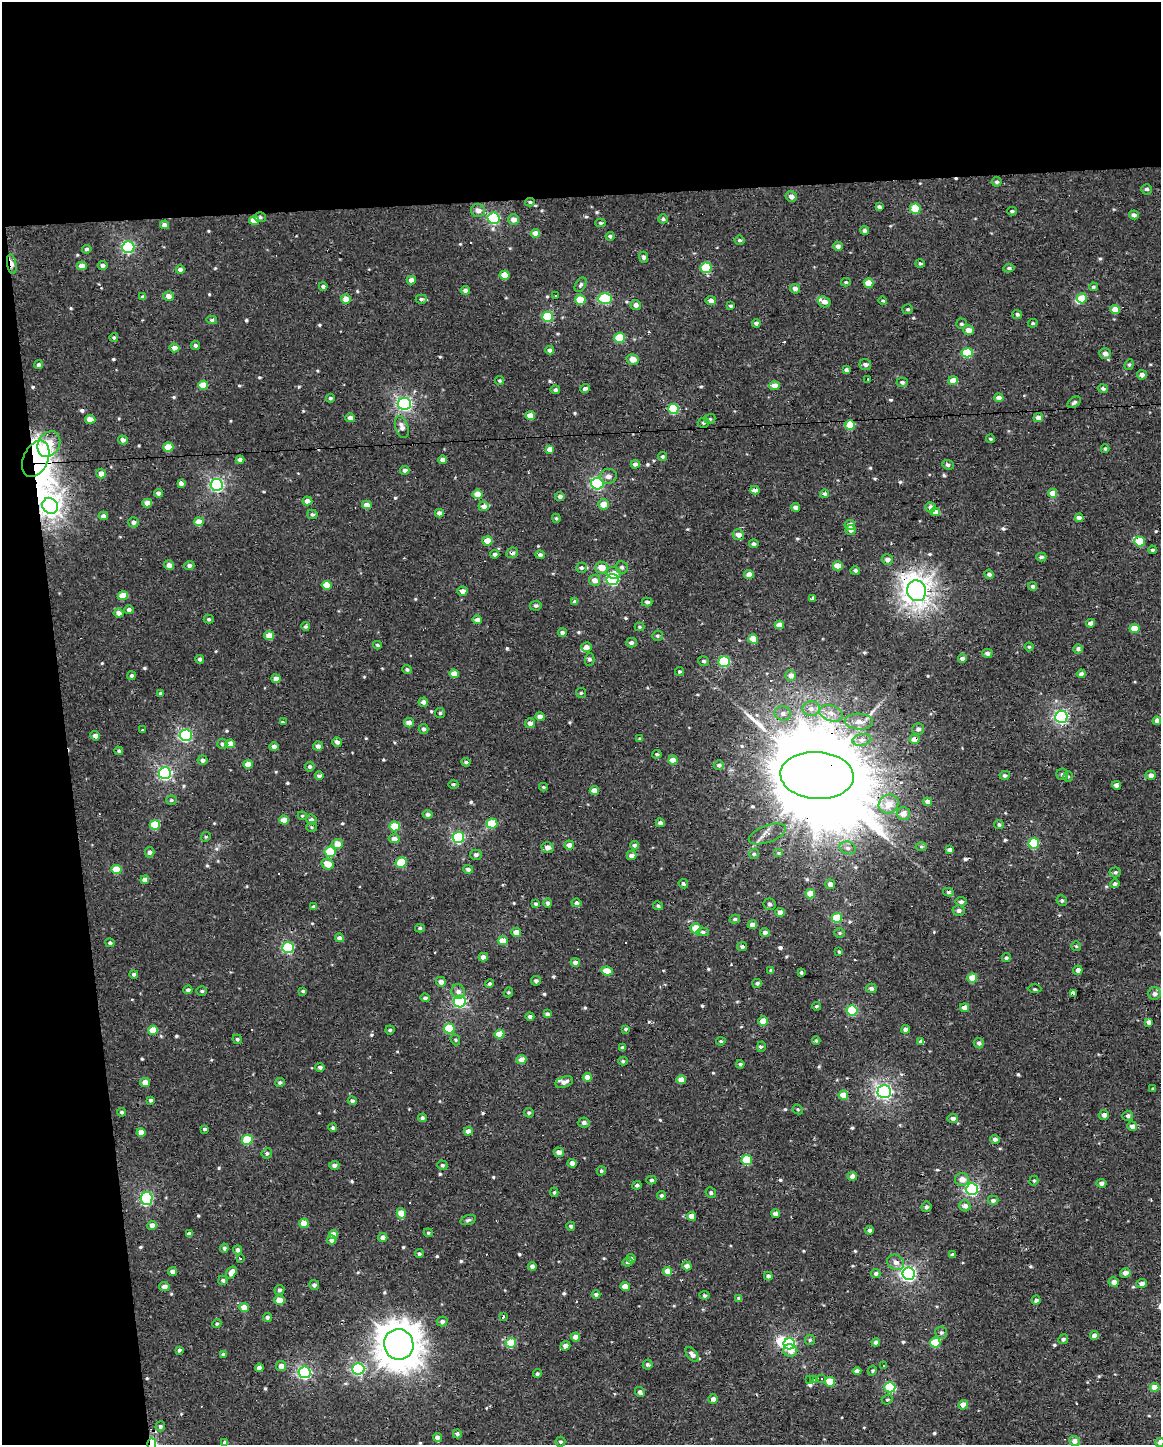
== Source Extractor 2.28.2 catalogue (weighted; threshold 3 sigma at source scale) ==
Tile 1 of 4 x 3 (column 1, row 1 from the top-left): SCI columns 1-1159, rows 2897-4339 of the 4636 x 4388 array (HDU 1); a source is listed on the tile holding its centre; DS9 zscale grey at full resolution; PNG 1163 x 1447 px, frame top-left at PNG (2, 2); each listed source drawn as its Kron ellipse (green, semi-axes under 4 px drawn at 4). Shown black and unused: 19% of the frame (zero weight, under 2 of 3 exposures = <1% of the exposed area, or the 3 px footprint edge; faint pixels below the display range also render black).
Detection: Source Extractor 2.28.2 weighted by HDU 2 'WHT'; one run over the whole footprint, this tile lists its part. Background -0.00111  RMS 0.003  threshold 0.0136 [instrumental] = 3 sigma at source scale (4.5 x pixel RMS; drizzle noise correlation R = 1.50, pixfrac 1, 0.0396/0.0396 arcsec/px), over >= 5 px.
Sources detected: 629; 1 inside a brighter object's white glare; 21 cosmic-ray / hot-pixel residue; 2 long thin detections or spike segments (spike, bleed or trail) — neither listed nor drawn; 7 inside a brighter listed object's ellipse — not listed separately; of the other 598, all 500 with FLUX_AUTO >= 0.391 (the completeness limit of this list) listed and drawn (98 fainter detections not listed), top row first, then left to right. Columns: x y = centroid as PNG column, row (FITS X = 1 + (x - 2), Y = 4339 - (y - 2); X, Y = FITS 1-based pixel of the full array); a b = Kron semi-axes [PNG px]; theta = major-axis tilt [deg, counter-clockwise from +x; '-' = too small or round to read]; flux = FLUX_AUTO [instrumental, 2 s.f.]
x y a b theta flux
997 182 5 5 - 0.58
1147 189 5 5 - 0.76
791 196 5 5 - 1.6
530 202 5 4 - 0.43
879 207 4 3 - 0.71
915 209 5 5 - 8.6
478 210 7 6 - 1.8
1012 211 4 3 - 0.42
1134 215 5 4 - 1.1
260 217 6 5 - 0.49
494 218 6 5 - 33
663 219 5 4 - 0.59
254 220 5 4 - 4.2
513 220 5 5 - 1.7
600 223 5 4 - 0.59
165 225 4 4 - 1.2
864 230 4 4 - 0.94
536 233 4 4 - 2.3
610 236 4 4 - 0.58
739 240 5 4 - 0.54
838 246 4 4 - 1.1
128 247 6 6 - 37
87 249 5 4 - 0.59
644 257 5 4 - 0.65
920 263 5 4 - 0.56
12 264 10 4 -80 2.3
103 265 5 4 - 0.9
82 266 5 4 - 2.4
706 268 5 5 - 12
1009 268 5 4 - 0.59
180 270 4 4 - 1.3
505 275 5 4 - 5.2
411 280 5 4 - 1.7
846 282 5 4 - 0.46
869 283 5 4 - 4.4
581 285 8 5 58 0.66
323 286 4 4 - 0.83
1093 287 4 4 - 0.59
795 289 5 4 - 1.2
465 290 4 4 - 1.1
555 295 3 3 - 1.2
169 296 5 5 - 1.8
143 297 4 4 - 0.82
605 298 7 5 4 17
1082 298 5 5 - 6.4
346 299 5 5 - 2.9
421 299 5 4 - 0.63
580 300 5 5 - 7.3
883 300 4 3 - 0.41
711 301 5 4 - 1.5
824 302 6 5 - 1.5
636 305 5 5 - 1.3
730 306 4 3 - 0.48
908 309 5 5 - 0.53
1115 309 4 4 - 3.7
1017 314 5 4 - 0.65
548 317 5 5 - 13
212 320 5 4 - 0.53
756 323 4 4 - 0.85
1033 323 5 4 - 0.44
961 324 5 5 - 0.56
969 330 5 4 - 2
114 337 4 4 - 0.46
619 338 5 5 - 9.3
195 345 5 4 - 0.74
174 348 5 4 - 2
550 350 4 4 - 1.1
967 353 5 5 - 11
1105 353 6 5 - 1.5
633 359 6 5 - 2.7
865 364 6 5 - 0.8
1129 364 5 4 - 0.42
38 365 4 4 - 0.77
846 370 4 3 - 0.85
1142 375 5 4 - 1.2
868 379 3 3 - 2.7
499 381 4 4 - 0.4
953 381 5 4 - 3.5
902 382 5 4 - 0.67
203 385 5 4 - 5.1
774 386 5 4 - 2.6
1103 388 5 4 - 0.94
585 389 5 4 - 1
555 390 4 4 - 0.71
330 398 4 4 - 0.49
999 398 4 4 - 2.1
1074 402 7 4 34 0.75
405 404 6 6 - 58
673 409 5 5 - 16
530 416 5 4 - 3.5
350 418 5 4 - 1.6
1038 418 5 4 - 1.7
90 419 5 4 - 3.3
710 419 6 4 20 0.51
704 423 6 5 - 0.55
850 425 5 5 - 5.1
402 427 11 6 -73 1.7
990 439 4 4 - 0.48
123 440 5 4 - 1.2
49 444 13 10 59 4.5
168 447 5 4 - 5.3
550 449 4 4 - 3.6
1105 449 4 3 - 0.41
662 457 4 4 - 0.55
36 459 19 12 66 71
240 460 4 4 - 1.7
442 460 4 4 - 1.3
635 464 4 4 - 1.3
948 465 6 4 -21 0.62
405 470 5 4 - 1.1
101 473 5 5 - 2.2
608 476 8 7 - 1.5
181 483 4 4 - 1.1
597 484 6 5 - 37
217 485 6 6 - 47
755 490 4 4 - 2.2
158 493 4 4 - 1.4
1053 493 4 4 - 3.4
478 494 5 4 - 3.9
825 494 4 4 - 0.62
560 496 5 4 - 1
307 501 5 4 - 2
147 503 5 4 - 2.6
604 504 5 5 - 3.5
367 505 5 4 - 2.6
50 506 8 7 - 150
484 506 5 5 - 1.8
795 507 4 4 - 1.3
931 507 5 5 - 1.6
935 512 5 4 - 2.7
439 513 4 4 - 1.4
312 514 5 4 - 0.62
103 516 5 4 - 1.4
556 518 5 4 - 0.51
1079 518 4 4 - 1.8
133 522 5 5 - 1
199 522 5 4 - 4
850 525 5 5 - 2.3
851 530 5 5 - 1.1
738 535 6 5 - 2
487 541 5 4 - 4.2
1139 541 5 5 - 9.2
754 544 5 4 - 0.7
1152 550 4 4 - 0.62
512 553 6 5 - 1
495 554 4 4 - 1
540 555 4 4 - 0.89
1041 557 5 4 - 0.68
887 559 5 5 - 1.5
169 565 5 5 - 1.7
189 565 5 4 - 0.97
838 566 5 4 - 4
622 567 6 6 - 0.77
581 568 5 5 - 0.66
601 568 6 6 - 3.4
855 571 5 4 - 0.93
614 573 7 6 - 1.9
749 574 5 4 - 2.7
989 574 5 4 - 1.1
612 579 6 5 - 27
595 580 5 5 - 1.9
326 585 5 4 - 4.9
1032 586 4 4 - 0.69
462 591 5 4 - 1.5
917 591 10 9 - 250
123 596 5 4 - 4.9
813 598 3 3 - 1.5
575 602 4 4 - 0.97
647 602 5 4 - 0.8
536 606 6 5 - 0.76
129 610 5 4 - 0.75
119 613 5 4 - 1.7
209 619 5 4 - 0.48
477 620 4 4 - 1.5
1091 623 4 4 - 1.3
779 625 4 4 - 2.3
305 626 4 4 - 0.52
640 627 5 4 - 0.42
1134 628 5 4 - 3.6
562 633 4 4 - 0.95
269 636 5 4 - 3.2
657 636 5 5 - 0.51
753 639 5 4 - 6.1
631 643 5 4 - 0.93
377 645 4 3 - 0.45
586 647 5 4 - 1.6
1029 647 4 4 - 0.4
1078 649 5 4 - 1
987 653 5 4 - 1
962 658 4 4 - 1.2
200 659 4 4 - 0.74
590 659 7 5 88 0.68
704 661 5 4 - 0.52
724 662 5 5 - 17
407 669 5 4 - 0.56
680 671 5 4 - 0.46
454 674 5 4 - 3.3
1081 674 4 4 - 1
132 676 4 4 - 0.72
791 676 5 5 - 1.8
276 679 4 4 - 2.2
161 693 4 4 - 0.59
581 693 5 5 - 0.44
423 702 4 4 - 1.2
811 709 8 7 - 1.7
440 713 5 5 - 0.48
783 713 8 7 - 1.3
831 713 12 8 -19 2.5
540 716 5 4 - 1.4
1061 717 6 6 - 51
1157 721 4 4 - 1.7
283 722 3 3 - 0.9
859 722 14 8 -4 3.1
409 723 5 5 - 1.8
530 723 5 4 - 1.5
424 729 5 5 - 0.77
918 729 6 5 - 1.1
143 730 3 3 - 0.63
186 735 6 6 - 40
95 736 5 4 - 1.1
640 739 4 3 - 0.4
914 739 5 4 - 3.1
862 740 9 5 11 1.6
337 742 5 4 - 1.1
222 744 5 5 - 0.79
230 744 5 4 - 3.6
318 746 5 4 - 1.2
274 747 4 4 - 1.2
119 751 4 4 - 0.63
657 754 4 4 - 0.57
202 760 5 5 - 1.1
673 760 4 4 - 3.1
466 762 4 4 - 0.58
248 764 5 4 - 3.7
719 765 5 4 - 0.71
310 767 5 4 - 0.69
165 773 6 6 - 48
1062 774 6 5 - 0.77
319 775 4 3 - 1.2
817 775 37 23 -4 11000
1005 775 5 4 - 0.59
1151 775 5 4 - 1.6
1068 776 5 5 - 0.45
453 784 5 3 - 0.48
1116 785 4 4 - 1.4
543 787 4 3 - 0.4
594 791 4 4 - 2.8
171 800 5 4 - 0.5
927 802 5 4 - 1.6
889 804 10 9 - 4
903 813 7 6 - 2.3
428 814 5 4 - 0.93
302 816 4 4 - 0.39
284 820 5 4 - 3.8
311 820 5 5 - 1
660 823 4 4 - 0.96
492 824 5 5 - 8.3
155 825 5 5 - 10
999 825 5 4 - 0.58
395 826 5 5 - 10
311 827 5 5 - 0.43
767 834 19 8 20 2.2
206 837 5 4 - 0.39
458 837 6 5 - 31
394 839 5 4 - 1.9
1034 843 5 5 - 17
337 844 5 5 - 3.2
569 845 5 4 - 1.7
634 845 4 4 - 0.67
921 846 5 3 - 0.45
547 847 6 5 - 1.8
848 848 8 6 -16 1.1
949 849 4 3 - 0.93
149 852 5 5 - 0.95
330 852 5 5 - 11
779 853 5 4 - 0.43
754 854 5 5 - 0.6
476 855 6 5 - 0.86
631 855 5 4 - 1.5
401 863 5 5 - 9.8
328 864 6 5 - 3.5
116 869 5 4 - 6.6
468 869 5 4 - 1.1
1115 872 5 5 - 0.69
145 880 4 4 - 1.9
683 884 5 4 - 0.68
830 884 5 4 - 1.3
1115 884 5 4 - 0.81
948 892 5 4 - 0.49
810 894 4 4 - 4.7
1062 901 5 5 - 0.61
961 902 5 4 - 0.77
548 903 4 4 - 0.8
576 903 5 4 - 0.88
536 904 4 3 - 0.54
770 904 6 6 - 0.77
658 906 5 4 - 0.54
314 907 4 4 - 0.63
959 910 6 5 - 0.84
780 912 4 4 - 2.5
837 918 5 5 - 10
735 919 5 4 - 0.59
752 925 4 4 - 1.8
420 928 5 4 - 0.51
696 928 5 5 - 6.2
516 932 5 4 - 2.5
703 932 6 4 -2 0.66
765 932 5 4 - 0.95
840 933 5 5 - 0.4
339 938 4 4 - 1.1
503 941 5 4 - 3.9
110 943 4 4 - 0.62
1076 946 5 5 - 0.4
742 947 5 4 - 0.72
288 948 6 5 - 25
839 952 4 4 - 0.4
483 957 4 4 - 1.7
1006 958 4 4 - 0.58
575 962 4 4 - 1.3
771 970 4 4 - 0.68
1078 970 5 4 - 1.3
607 971 6 4 -10 5.4
801 973 3 3 - 0.51
134 974 4 4 - 0.66
972 978 5 5 - 4.5
536 981 5 5 - 0.8
441 982 5 4 - 1.3
757 983 5 4 - 0.67
490 984 4 4 - 0.75
871 988 5 4 - 1.1
1035 989 7 3 -1 0.51
188 990 4 4 - 0.87
202 991 5 4 - 0.52
303 991 4 3 - 0.47
458 992 7 6 - 1.3
508 992 5 4 - 0.44
1073 994 3 3 - 55
1154 994 6 6 - 0.93
425 998 4 4 - 0.72
460 1001 6 6 - 35
816 1006 4 3 - 0.46
965 1007 4 4 - 1.8
852 1010 5 5 - 15
547 1014 4 4 - 0.88
530 1016 4 4 - 0.72
763 1021 4 4 - 3.6
1149 1022 4 4 - 1.2
449 1028 5 5 - 11
625 1029 4 4 - 0.43
906 1029 4 3 - 1.5
153 1030 5 4 - 4.9
390 1030 4 4 - 0.51
499 1034 5 4 - 4.6
237 1039 5 4 - 0.59
455 1040 5 4 - 0.43
816 1040 4 3 - 0.4
721 1041 5 4 - 0.46
921 1041 4 3 - 1.2
979 1043 5 5 - 0.76
761 1047 5 3 - 0.43
622 1048 4 4 - 0.81
521 1060 5 4 - 2.6
623 1061 4 4 - 0.46
740 1064 4 4 - 0.55
320 1067 4 4 - 0.82
587 1077 4 4 - 2.5
681 1080 5 4 - 3.1
145 1082 5 4 - 2.4
280 1082 5 4 - 0.6
564 1082 9 5 18 1.3
1153 1089 4 3 - 0.39
884 1092 7 6 - 75
843 1095 5 4 - 4.6
151 1100 4 4 - 0.58
352 1101 4 4 - 0.82
798 1109 5 4 - 0.41
122 1112 4 4 - 0.52
529 1113 5 4 - 0.57
1104 1115 5 5 - 1.4
1128 1116 5 5 - 0.76
422 1118 4 4 - 0.8
953 1118 5 4 - 1
584 1123 6 5 - 0.97
1132 1126 5 4 - 1.4
333 1128 4 4 - 0.64
204 1129 4 3 - 3
468 1131 4 4 - 1.8
141 1132 4 4 - 2.8
995 1139 4 4 - 0.95
247 1140 5 5 - 14
559 1152 5 4 - 1.9
267 1153 5 5 - 0.55
747 1160 5 5 - 10
572 1163 4 4 - 1.4
334 1165 5 4 - 0.98
442 1165 5 4 - 0.61
601 1171 4 4 - 0.43
852 1176 5 4 - 1.7
962 1179 7 6 - 2.2
651 1180 5 4 - 0.56
1034 1181 5 4 - 0.39
1102 1183 5 4 - 1.2
637 1185 5 4 - 0.61
972 1189 6 6 - 41
554 1192 4 4 - 0.44
711 1193 5 5 - 0.61
661 1195 4 4 - 0.61
147 1198 6 6 - 32
993 1200 5 4 - 0.8
965 1206 5 5 - 1.3
926 1207 5 5 - 0.75
401 1213 5 4 - 3.9
775 1214 4 3 - 1.4
691 1216 4 4 - 2.5
468 1220 8 4 15 0.62
304 1223 4 4 - 5
152 1225 5 4 - 1.9
571 1226 4 4 - 0.76
870 1230 4 4 - 0.85
428 1233 4 4 - 0.39
189 1234 4 4 - 1.2
333 1234 5 4 - 2.3
383 1237 4 4 - 1.2
332 1240 5 4 - 1.4
224 1248 4 4 - 0.7
238 1250 4 4 - 0.98
419 1254 4 4 - 0.56
952 1255 4 3 - 0.97
631 1258 4 4 - 0.63
240 1259 3 3 - 0.99
628 1262 5 4 - 0.61
896 1262 9 7 -32 1.6
532 1266 4 4 - 0.98
687 1266 5 4 - 1.6
172 1271 4 4 - 1.4
667 1271 4 4 - 3.4
231 1272 6 4 54 2.8
876 1273 5 4 - 0.69
1125 1273 5 4 - 1.3
909 1274 6 6 - 72
768 1276 4 4 - 0.92
223 1280 5 4 - 0.58
1114 1282 5 4 - 1.7
1142 1284 5 4 - 1.5
314 1285 5 5 - 0.8
625 1286 4 4 - 2.8
164 1287 5 4 - 1.4
279 1290 5 5 - 0.7
596 1294 4 4 - 0.87
704 1295 5 4 - 0.66
739 1299 4 4 - 1
279 1300 5 5 - 3.7
1036 1300 4 4 - 0.9
244 1308 5 4 - 3.6
503 1316 3 3 - 0.62
267 1317 4 4 - 0.69
442 1321 5 5 - 0.91
217 1323 5 4 - 0.51
941 1332 6 6 - 0.77
1094 1336 4 4 - 1.6
576 1337 4 4 - 2.2
1063 1339 5 4 - 0.86
810 1340 5 5 - 0.45
876 1342 4 4 - 1.3
935 1342 5 5 - 9
511 1343 5 5 - 8.4
399 1344 15 14 - 620
789 1344 6 5 - 38
565 1346 5 4 - 1.6
179 1350 4 3 - 0.63
790 1351 7 6 - 2.3
223 1354 4 4 - 0.55
692 1355 9 5 -52 1.4
648 1364 5 5 - 0.81
883 1365 3 2 - 0.48
281 1366 5 5 - 1.9
259 1368 4 4 - 1.3
358 1369 6 6 - 38
857 1371 4 4 - 1.1
872 1371 5 4 - 0.54
304 1372 6 6 - 44
537 1374 4 4 - 0.53
809 1379 3 3 - 150
813 1379 3 2 - 130
821 1379 3 3 - 55
830 1382 5 4 - 6.8
890 1387 5 5 - 20
1155 1387 4 4 - 3.9
640 1392 5 4 - 0.98
713 1399 5 5 - 1.5
887 1399 5 4 - 0.48
963 1405 4 4 - 2.5
160 1426 5 4 - 0.66
457 1434 4 4 - 0.61
437 1437 4 4 - 1.6
1074 1441 5 5 - 1.9
225 1442 4 3 - 0.67
560 1442 5 5 - 0.5
1160 1442 5 4 - 2.3
152 1444 6 4 -89 25
Overlapping masked pixels (flux is a lower limit): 12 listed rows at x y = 530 202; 12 264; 36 459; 755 490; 50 506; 512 553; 612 579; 917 591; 1081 674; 914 739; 817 775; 152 1444
Isophote crosses this tile's border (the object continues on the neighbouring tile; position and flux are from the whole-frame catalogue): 2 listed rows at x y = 1160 1442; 152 1444